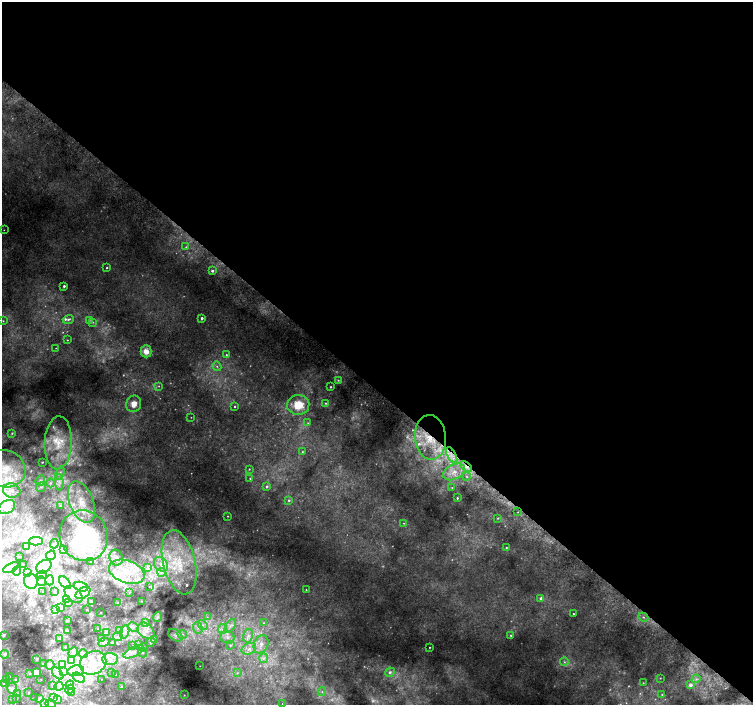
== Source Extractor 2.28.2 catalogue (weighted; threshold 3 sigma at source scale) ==
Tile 3 of 4 x 4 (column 3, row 1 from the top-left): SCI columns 3041-4542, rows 4487-5892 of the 6074 x 6091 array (HDU 1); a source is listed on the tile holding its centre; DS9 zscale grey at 2 x 2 block average (1 PNG px = mean of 2 x 2 image px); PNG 755 x 707 px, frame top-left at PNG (2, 2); each listed source drawn as its Kron ellipse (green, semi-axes under 4 px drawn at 4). Shown black and unused: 55% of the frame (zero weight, under 2 of 3 exposures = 2% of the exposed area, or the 3 px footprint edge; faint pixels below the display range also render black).
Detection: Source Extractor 2.28.2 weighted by HDU 2 'WHT'; one run over the whole footprint, this tile lists its part. Background 0.0365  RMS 0.0087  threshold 0.0393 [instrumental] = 3 sigma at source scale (4.5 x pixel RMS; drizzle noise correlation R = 1.50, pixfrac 1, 0.0396/0.0396 arcsec/px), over >= 5 px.
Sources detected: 309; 56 too faint to see at this stretch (2 x 2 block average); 6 inside a brighter object's white glare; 1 cosmic-ray / hot-pixel residue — neither listed nor drawn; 55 inside a brighter listed object's ellipse — not listed separately; the other 191 listed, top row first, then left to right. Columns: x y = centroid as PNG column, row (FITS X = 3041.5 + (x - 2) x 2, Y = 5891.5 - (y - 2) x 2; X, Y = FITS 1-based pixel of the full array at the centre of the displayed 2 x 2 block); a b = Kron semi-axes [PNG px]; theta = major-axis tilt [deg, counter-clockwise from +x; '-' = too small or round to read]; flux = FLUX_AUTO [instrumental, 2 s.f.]
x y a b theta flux
4 230 2 2 - 0.78
186 247 3 3 - 3.6
107 268 2 2 - 2.4
212 271 3 3 - 4.6
64 286 2 2 - 4.9
202 318 2 2 - 6.6
68 319 6 3 19 5.4
89 320 4 3 - 1.9
3 321 3 2 - 1.3
93 322 3 3 - 2.3
67 340 2 2 - 1.4
56 348 2 2 - 0.81
146 351 6 5 - 22
226 355 3 2 - 1.7
217 366 5 3 - 3.8
338 380 4 3 - 3.1
159 386 3 2 - 1.2
331 387 2 2 - 2.5
326 403 3 3 - 2.6
134 404 8 7 - 18
298 405 11 10 - 61
235 406 2 2 - 2.5
191 417 2 2 - 0.77
308 423 4 3 - 2.4
12 433 3 3 - 2.5
430 437 22 15 -84 120
58 443 27 13 87 72
302 452 3 2 - 1.8
452 455 9 4 -62 16
42 462 2 2 - 1.1
466 466 7 3 -40 14
5 469 20 18 -22 71
249 469 3 3 - 2.2
454 472 12 7 26 28
60 473 7 3 71 4.7
467 477 4 3 - 3.3
250 478 3 3 - 2.1
40 481 6 4 67 6.6
59 482 8 4 -87 8.4
50 483 4 4 - 3.7
267 486 3 3 - 5.5
41 487 5 3 - 4
452 487 3 2 - 1.4
12 490 9 7 -12 16
457 498 2 2 - 3.5
289 500 3 3 - 3.9
81 502 22 11 -68 59
60 505 4 2 - 1.7
7 507 9 6 32 17
518 512 2 2 - 1.1
228 516 3 2 - 1.7
498 518 3 2 - 1.7
404 523 2 2 - 1.3
84 536 26 24 -62 170
36 541 6 3 -1 4.5
54 544 4 3 - 2.9
26 547 4 3 - 3.3
506 547 2 2 - 2.1
64 550 3 3 - 4.1
51 555 5 4 - 5.7
20 557 2 2 - 1.3
116 558 8 6 -72 9.7
91 561 3 3 - 1.5
179 562 33 16 -76 100
23 564 2 2 - 0.69
161 564 8 6 -49 13
44 567 8 6 38 12
148 567 3 2 - 2.1
11 568 9 4 27 6.5
17 571 4 4 - 4.8
28 572 4 4 - 3.3
127 572 18 11 -19 59
162 572 4 2 - 2.5
42 575 5 4 - 5.2
50 580 5 4 - 4.9
31 581 7 7 - 32
42 581 5 2 - 1.6
65 583 7 4 -50 6.9
81 587 7 4 -19 12
149 587 2 2 - 0.79
306 590 2 2 - 1.3
43 592 2 2 - 1.1
54 592 3 2 - 1
129 592 2 2 - 1.2
83 593 8 5 33 11
73 594 10 6 -41 14
541 598 3 2 - 12
67 599 3 3 - 1.6
141 601 2 2 - 0.74
69 602 3 2 - 1.3
91 602 3 2 - 3.1
118 602 3 2 - 1.1
61 607 3 3 - 4.4
87 609 2 2 - 0.88
55 610 3 3 - 2.4
101 612 2 2 - 0.89
573 614 2 2 - 1.8
157 617 5 2 - 2.9
207 617 3 2 - 1.8
643 617 5 3 - 4.9
68 620 3 2 - 1
146 622 4 3 - 1.9
264 623 3 3 - 2.3
203 625 5 4 - 5.5
230 626 7 4 57 7.9
133 627 5 4 - 5.7
198 628 6 4 -70 8
98 629 2 2 - 0.75
222 629 5 3 - 5.1
68 631 3 2 - 4.9
120 631 4 4 - 7.6
146 631 9 7 -43 14
107 632 4 2 - 7.2
125 632 7 4 75 10
182 634 5 4 - 6
3 635 2 2 - 7.5
175 635 8 5 -37 8.1
511 635 3 3 - 2.9
248 636 7 5 74 11
118 637 5 4 - 5.2
227 637 7 6 - 11
59 638 3 2 - 1.8
102 639 3 3 - 6.3
154 639 3 2 - 5.4
104 642 6 3 27 4.8
151 642 5 3 - 4.1
113 643 2 2 - 1.7
139 644 4 3 - 3.1
261 644 9 7 69 16
230 645 4 4 - 3.6
133 646 2 2 - 1.4
65 647 3 2 - 1
143 647 4 3 - 3.3
429 647 2 2 - 1.5
249 649 7 5 27 12
73 652 5 3 - 4.7
133 652 11 5 25 14
83 653 4 4 - 5.2
142 653 5 3 - 4
5 654 4 4 - 8
264 658 4 4 - 6.8
37 659 3 2 - 1.4
110 659 8 6 -2 12
71 660 4 4 - 5.8
564 662 4 4 - 3.7
93 663 14 11 30 42
43 664 3 3 - 4.3
50 665 5 4 - 7.4
63 665 3 2 - 2.1
200 666 2 2 - 0.63
63 671 4 3 - 2.9
76 671 8 5 10 12
37 672 3 3 - 60
112 672 3 2 - 1.5
390 672 5 4 - 7.9
29 673 2 2 - 1.6
58 673 7 3 -48 5.8
237 673 3 3 - 1.9
115 674 3 3 - 1.6
9 677 3 2 - 2.6
79 678 7 3 -32 6.3
660 678 2 2 - 1.3
7 679 2 2 - 4.4
41 679 2 2 - 0.82
101 679 2 2 - 0.55
696 679 4 4 - 6.4
16 680 3 2 - 5.4
3 683 3 3 - 1.9
643 683 3 3 - 1.6
70 685 4 3 - 2.7
690 685 3 3 - 13
53 686 2 2 - 2.3
59 686 5 4 - 5.3
122 686 3 3 - 3.1
12 688 5 5 - 7.2
70 689 4 2 - 3.3
71 692 3 3 - 3
322 692 4 4 - 5.5
18 693 3 3 - 2.7
28 693 2 2 - 2.3
662 694 3 3 - 1.9
184 695 2 2 - 0.87
17 698 3 3 - 1.9
35 698 2 2 - 1.4
54 698 3 3 - 2.5
13 699 3 3 - 2.6
40 699 2 2 - 20
58 700 3 2 - 1
45 704 3 2 - 1.7
50 704 5 3 - 2.7
282 704 2 2 - 0.82
Overlapping masked pixels (flux is a lower limit): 3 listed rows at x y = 430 437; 452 455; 466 466
Isophote crosses this tile's border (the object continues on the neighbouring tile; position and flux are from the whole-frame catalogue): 1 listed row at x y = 5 469
Diffuse or blended objects may show on this block-average render without a row.